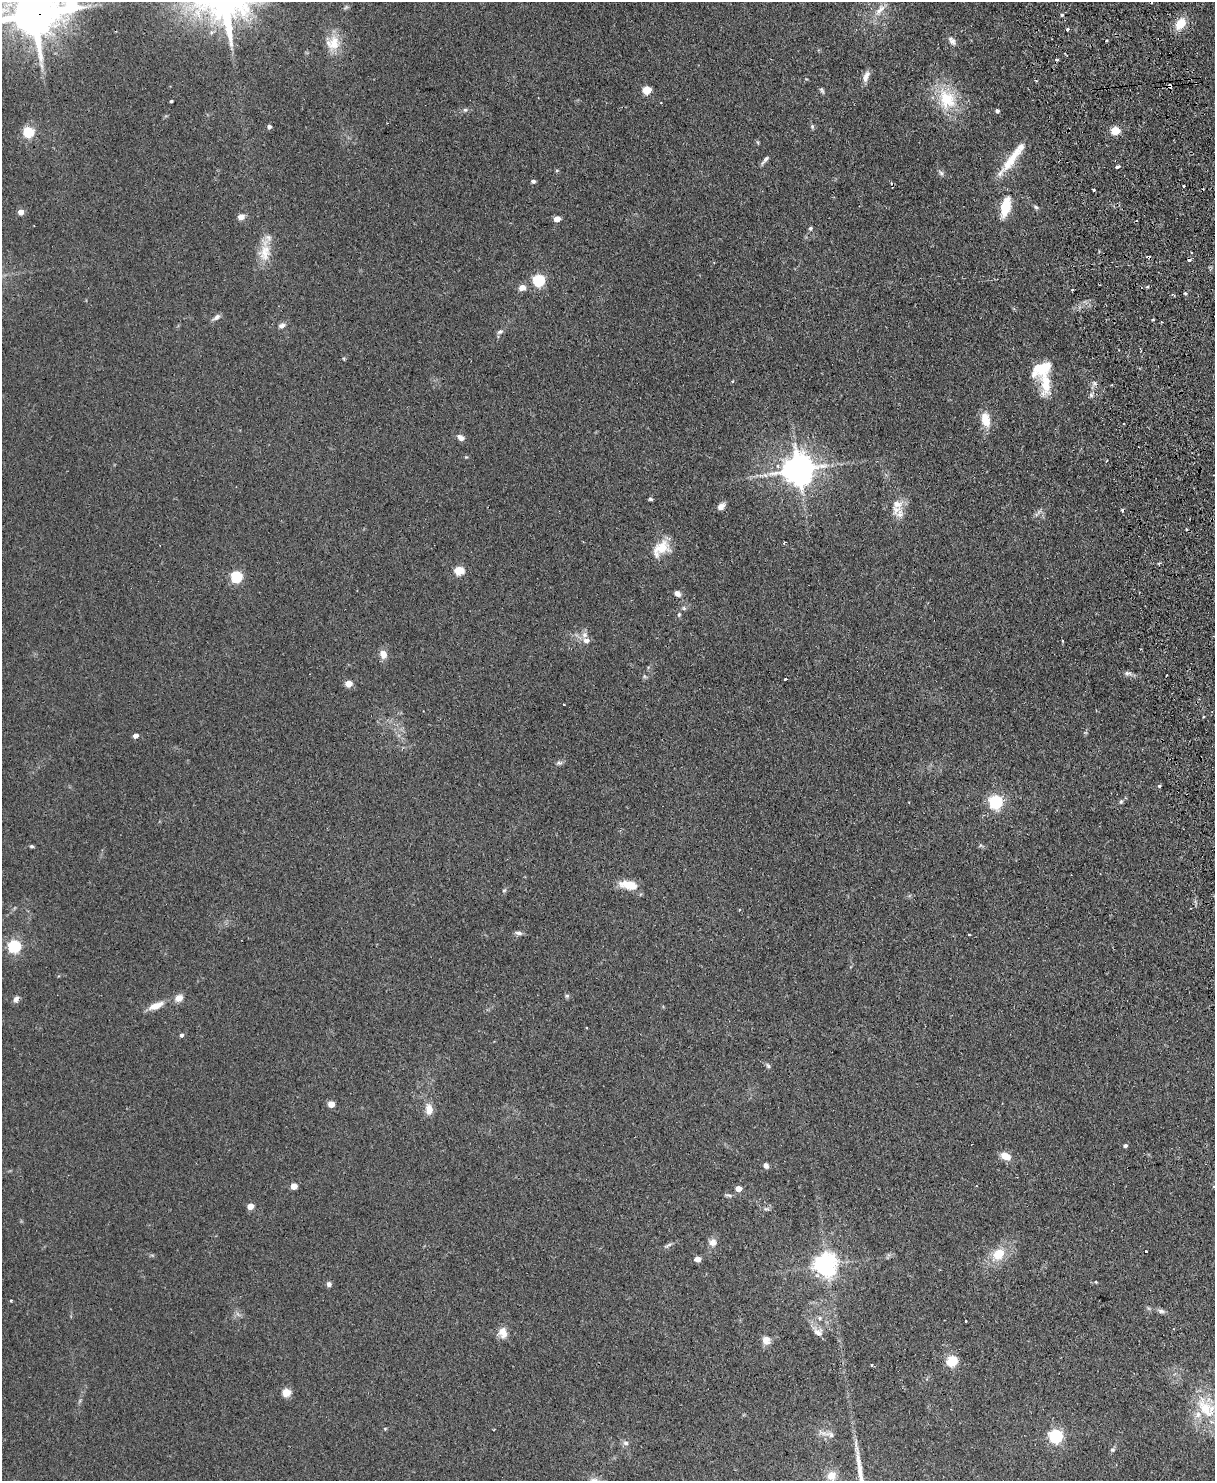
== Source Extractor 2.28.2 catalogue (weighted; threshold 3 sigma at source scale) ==
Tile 6 of 4 x 3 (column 2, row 2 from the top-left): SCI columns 1270-2482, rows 1631-3109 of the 4965 x 4852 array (HDU 1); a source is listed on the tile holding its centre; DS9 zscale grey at full resolution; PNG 1217 x 1483 px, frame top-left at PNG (2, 2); no overlay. Shown black and unused: <1% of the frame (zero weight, under 2 of 3 exposures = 3% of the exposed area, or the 3 px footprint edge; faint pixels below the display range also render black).
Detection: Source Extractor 2.28.2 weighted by HDU 2 'WHT'; one run over the whole footprint, this tile lists its part. Background 0.144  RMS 0.0069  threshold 0.0309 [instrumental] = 3 sigma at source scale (4.5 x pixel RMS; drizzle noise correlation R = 1.50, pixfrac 1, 0.05/0.05 arcsec/px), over >= 5 px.
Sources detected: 138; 1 inside a brighter object's white glare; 10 cosmic-ray / hot-pixel residue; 1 long thin detection or spike segment (spike, bleed or trail) — not listed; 6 inside a brighter listed object's ellipse — not listed separately; the other 120 listed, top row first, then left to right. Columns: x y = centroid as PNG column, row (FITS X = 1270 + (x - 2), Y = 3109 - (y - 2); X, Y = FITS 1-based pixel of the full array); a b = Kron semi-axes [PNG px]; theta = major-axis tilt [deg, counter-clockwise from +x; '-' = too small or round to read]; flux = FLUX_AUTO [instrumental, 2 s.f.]
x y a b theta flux
880 10 20 9 49 7.6
34 14 18 13 10 3300
1062 15 3 3 - 7.7
1181 23 13 9 48 11
1067 29 3 3 - 1.2
952 41 13 7 -50 3.1
334 43 23 15 76 12
866 76 15 7 70 4
1170 86 6 4 -78 2.5
647 90 5 5 - 26
822 90 9 5 -53 1.3
947 99 33 24 -63 30
171 101 3 3 - 0.79
465 110 6 5 - 1.1
997 111 4 4 - 1.6
812 126 7 5 -89 1.2
269 127 4 4 - 2
1115 131 5 5 - 28
28 132 6 5 - 55
1015 154 59 9 52 16
765 160 15 4 50 2.1
1117 167 5 3 - 1.3
941 173 8 6 -62 1.7
533 181 4 4 - 1.9
892 186 8 2 -73 1
1094 190 3 3 - 1
1005 207 23 10 77 18
1036 207 7 5 -40 1.3
21 212 5 4 - 7.2
241 217 8 7 - 3.6
557 219 5 4 - 8.4
810 228 6 5 - 1.2
265 252 25 16 78 13
1192 252 3 2 - 0.98
1148 257 4 3 - 2.1
539 280 6 5 - 86
1147 287 4 3 - 1.2
522 288 10 8 13 3.7
1185 293 5 4 - 0.82
216 317 10 6 36 2.6
1153 320 4 3 - 0.62
282 325 9 6 19 2.6
500 332 8 6 28 1.9
733 381 4 3 - 0.72
1046 384 38 14 -82 18
986 420 18 10 -79 11
461 437 9 6 -33 3.2
466 457 4 4 - 0.68
798 469 10 9 - 1300
650 499 5 4 - 0.96
721 506 10 7 43 3.1
896 510 17 12 40 7.6
1038 513 13 3 46 1.7
784 543 4 2 - 0.57
661 548 26 17 40 14
459 570 5 5 - 31
236 576 6 5 - 66
677 594 8 6 -39 2.7
684 608 6 5 - 1.2
679 614 6 5 - 1.2
586 640 9 7 -23 4.3
1062 641 3 3 - 1.1
383 654 10 8 -72 5.5
1127 673 10 6 -8 2.3
644 676 6 4 -71 0.94
785 679 3 2 - 1.7
348 684 5 4 - 12
135 736 5 4 - 3.6
559 763 8 5 -1 1.6
1159 786 4 4 - 0.92
1121 801 6 4 20 1.1
996 802 6 6 - 140
32 846 5 4 - 1
629 885 22 9 -10 12
504 890 6 4 2 0.83
518 933 9 5 -10 2.1
969 935 3 2 - 0.69
14 946 6 5 - 100
567 996 6 5 - 1.2
179 998 9 8 - 5.2
16 999 9 6 62 2.5
155 1006 16 7 23 8.1
182 1035 5 5 - 1.5
768 1066 7 5 -71 1.4
331 1104 5 4 - 11
429 1109 15 8 -84 6.2
1125 1145 5 4 - 1.5
1006 1156 11 7 -30 8.6
766 1166 8 6 -67 1.9
294 1186 5 4 - 9.5
1214 1186 4 4 - 0.85
738 1189 5 4 - 8.3
728 1195 10 4 -12 1.4
250 1206 5 4 - 10
766 1209 9 4 -8 1.4
713 1242 9 8 - 4.3
668 1245 13 4 28 1.8
1146 1251 3 2 - 1.1
998 1254 16 12 38 15
697 1259 5 4 - 7.1
826 1265 7 7 - 530
1096 1282 4 3 - 0.51
329 1284 6 5 - 2.1
11 1300 3 3 - 1.6
1161 1311 10 6 -15 2
820 1318 6 5 - 1.5
966 1321 3 2 - 0.83
818 1332 14 10 -22 4.8
503 1333 14 10 -75 6.4
766 1340 10 10 - 5
952 1361 10 8 51 15
871 1365 3 3 - 0.7
286 1393 5 5 - 21
1206 1409 37 17 -57 25
385 1429 5 3 - 0.62
830 1434 13 7 -27 3.5
1056 1436 6 6 - 140
626 1443 8 7 - 2.2
1112 1450 6 5 - 1.2
831 1476 10 9 - 7.5
Overlapping masked pixels (flux is a lower limit): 4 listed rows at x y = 34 14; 1170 86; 892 186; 1148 257
Isophote crosses this tile's border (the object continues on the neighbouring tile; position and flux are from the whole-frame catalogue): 2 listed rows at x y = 34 14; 1214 1186